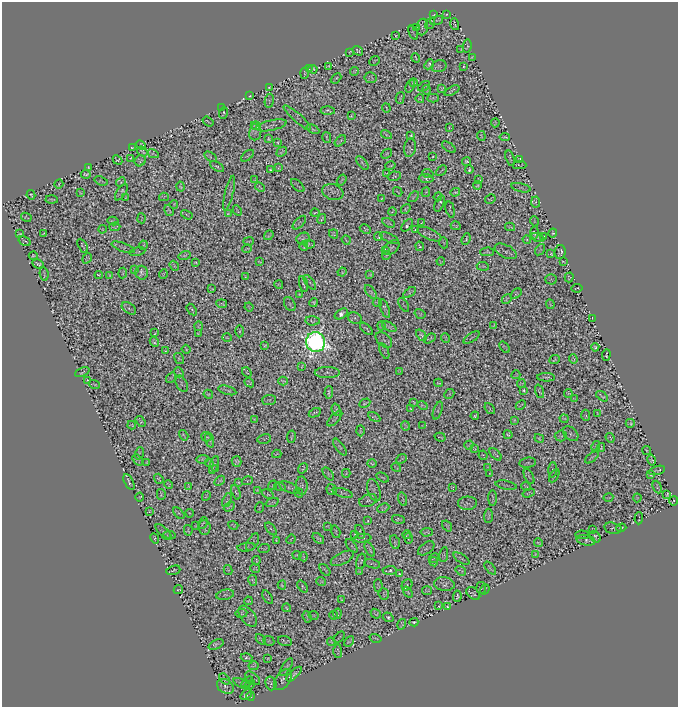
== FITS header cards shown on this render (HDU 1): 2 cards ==
NAXIS1  =                  676
NAXIS2  =                  705

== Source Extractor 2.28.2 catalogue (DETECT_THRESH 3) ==
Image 676 x 705 px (HDU 1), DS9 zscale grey, 1 PNG px = 1 image px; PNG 680 x 709 px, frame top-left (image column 1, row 705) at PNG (2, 2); each listed source drawn as its Kron ellipse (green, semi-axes under 4 px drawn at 4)
Background 0.0203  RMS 0.029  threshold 0.0869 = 3 sigma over >= 5 px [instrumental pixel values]
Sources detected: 1324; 1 with non-positive FLUX_AUTO (blend fragments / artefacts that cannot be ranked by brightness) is neither listed nor drawn; of the other 1323, the 500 brightest by FLUX_AUTO listed and drawn (823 fainter detections omitted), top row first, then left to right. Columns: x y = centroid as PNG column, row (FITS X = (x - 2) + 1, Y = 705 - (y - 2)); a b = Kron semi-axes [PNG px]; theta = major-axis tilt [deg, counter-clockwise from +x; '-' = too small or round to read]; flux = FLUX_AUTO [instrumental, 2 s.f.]
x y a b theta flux
446 14 4 2 - 2.1
434 15 4 2 - 2.4
436 20 7 4 17 2.1
430 23 6 4 57 2.8
455 24 6 2 -74 2.1
417 27 4 3 - 2.1
422 27 8 5 81 2.2
413 33 7 2 -68 3.3
396 36 3 3 - 2.2
467 46 7 3 81 2.5
461 50 3 2 - 2
358 51 6 3 -33 3.6
350 52 4 2 - 2
472 57 4 2 - 2
416 58 5 2 - 2.2
375 61 6 2 41 2
429 64 5 4 - 4.6
328 66 4 3 - 2
439 66 8 6 14 3.2
464 66 4 2 - 2
309 69 3 2 - 2.2
313 69 4 4 - 2.5
354 71 4 3 - 2.1
304 73 5 2 - 2.6
336 78 6 3 42 2.9
371 78 6 5 - 2.3
413 82 4 4 - 2.2
410 86 7 3 65 2.7
424 86 7 2 34 2
269 87 3 2 - 2.4
442 88 4 3 - 2.4
426 90 4 2 - 2.8
452 91 8 4 26 3.5
250 96 3 2 - 2.2
400 98 6 2 74 3.2
433 98 6 3 2 2.9
420 99 4 3 - 2.5
269 101 7 4 80 2.2
222 108 4 2 - 2.1
386 108 5 2 - 2
328 110 7 3 -3 4.5
223 113 6 3 68 3.2
351 116 4 3 - 2.8
297 118 18 4 -42 2.1
208 121 6 2 -35 2.1
495 123 4 3 - 2
271 125 16 5 11 3
255 126 5 2 - 2.2
449 127 3 2 - 2.1
313 129 7 3 -26 3.2
255 132 8 6 82 4
386 134 6 2 -30 2.9
411 135 3 2 - 2.1
481 136 5 2 - 2.5
505 137 5 2 - 2.7
327 138 6 2 -77 3.1
269 139 4 3 - 3.3
340 141 7 2 41 2.8
278 142 3 3 - 2
141 145 5 3 - 2.3
449 147 8 3 -34 2.6
132 148 3 2 - 2.2
410 148 9 5 81 3.7
142 151 6 3 -37 2
282 152 6 3 42 2.2
153 154 6 3 -29 3.5
387 154 6 4 43 2.5
247 156 7 2 40 2.6
210 157 7 3 -34 3
433 157 3 2 - 2
131 158 4 3 - 2.3
510 158 8 2 -73 3.2
519 159 3 3 - 2.2
118 160 5 3 - 2.9
140 161 6 5 - 4
467 162 4 4 - 4.1
362 163 8 3 -50 3.4
519 165 7 3 -2 2
390 166 5 2 - 2.2
89 167 3 2 - 2.3
217 167 8 3 -31 3.3
279 168 3 3 - 2
270 169 3 2 - 2
469 169 4 3 - 3
441 170 6 2 44 2.2
386 173 4 2 - 2.4
86 174 5 3 - 3.8
428 174 5 3 - 2.6
394 176 7 4 8 2.8
426 178 7 4 -3 5.7
255 180 3 2 - 2
342 180 6 2 56 2.6
479 180 3 3 - 2.4
101 181 7 3 -19 2.5
121 182 5 3 - 2.4
59 184 5 3 - 2
477 185 4 3 - 2.3
298 186 8 2 -44 2.6
181 187 5 3 - 2.8
260 187 5 2 - 2.5
521 188 10 4 -13 2.7
121 192 9 4 57 2.8
333 192 11 8 -18 5
398 192 5 2 - 2.3
426 192 5 2 - 2.1
455 192 5 2 - 2.2
80 193 4 2 - 2.6
229 193 18 3 76 4.8
31 195 4 2 - 2.2
164 197 5 4 - 2.3
414 197 6 2 47 2.7
438 197 4 3 - 3.3
126 198 3 2 - 2.2
52 199 6 2 -3 3
382 199 3 2 - 2.3
490 199 5 2 - 2.1
536 202 5 3 - 2.7
174 204 4 2 - 2.1
440 204 8 3 67 3.4
406 209 5 3 - 2.5
450 209 8 3 -76 2.2
169 211 6 3 -59 2.6
237 211 5 2 - 2.4
392 212 4 2 - 2
315 213 4 2 - 2.4
228 214 3 3 - 2.1
187 215 6 3 -31 2.5
26 217 5 3 - 2.1
142 218 5 2 - 2.3
322 219 5 2 - 3
113 221 6 3 -13 3.4
534 221 5 3 - 2.1
422 222 4 2 - 2
299 223 8 4 46 2.4
389 223 6 3 -28 2.1
407 225 7 3 50 4.1
456 226 5 2 - 2
115 227 5 3 - 2
510 227 5 2 - 2.2
102 229 4 2 - 2
365 229 6 3 -27 2.6
415 230 4 3 - 3.6
534 233 7 3 82 3.3
553 233 4 3 - 3.5
20 234 3 3 - 2.5
44 234 4 3 - 2.5
333 234 5 3 - 2.7
429 234 13 5 -24 8.2
269 235 5 2 - 2.2
378 237 4 2 - 2
538 237 7 3 -23 2.2
544 237 3 3 - 2.3
389 238 10 4 -26 2.9
303 239 7 6 - 2.8
466 239 6 3 69 2.2
527 239 4 3 - 2.4
346 240 5 2 - 2.1
25 241 6 4 -31 4.2
249 241 5 2 - 2.3
444 243 6 3 -70 2.4
309 244 5 2 - 2.3
143 245 4 3 - 2.3
83 246 8 3 -61 2.2
304 246 5 2 - 2
420 246 4 2 - 2.3
123 247 12 4 -20 2.5
392 247 9 6 42 3.9
247 249 5 2 - 2.2
385 250 4 2 - 2.2
540 250 6 4 54 2.1
506 251 12 6 -27 5.5
137 252 8 3 11 2.2
487 252 7 4 1 3.3
560 252 7 5 80 5.8
551 254 3 3 - 2.4
185 255 6 2 18 2.6
33 256 4 3 - 2.1
386 256 4 3 - 2
87 258 5 3 - 1.9
441 261 4 3 - 1.9
259 262 4 2 - 2
563 262 4 2 - 2.1
196 263 4 3 - 2.2
38 264 6 3 -29 4.1
174 266 5 3 - 2.4
483 266 6 2 -5 2.3
134 270 4 2 - 2
342 272 4 3 - 2.3
123 273 5 2 - 2.1
142 273 7 6 - 5.8
44 274 7 2 -80 1.9
163 274 5 2 - 2.2
99 275 4 3 - 2.4
110 275 3 3 - 2.1
370 275 4 3 - 2.4
245 277 3 2 - 2
569 277 5 4 - 3.3
551 279 5 5 - 2.2
310 282 8 2 -51 2.2
303 284 8 3 -73 4.9
279 285 4 3 - 2.1
577 288 5 2 - 2.5
212 289 4 2 - 2
371 292 8 3 -52 3
409 293 7 3 36 3
299 294 3 2 - 2
516 294 6 4 37 3.4
507 299 6 3 49 2.7
377 302 5 2 - 2.3
314 303 4 4 - 2.9
222 304 5 3 - 1.9
290 304 7 5 -61 2.8
550 304 5 2 - 2.1
404 305 8 3 -58 2
249 307 4 2 - 2.2
129 308 8 5 -34 2.9
192 309 6 2 -55 2.5
385 309 10 3 -69 4.1
341 314 7 4 32 14
420 314 6 4 -32 2.4
355 318 7 5 -23 4
592 318 4 2 - 2.2
312 321 7 4 -3 2.8
494 325 4 2 - 2.1
199 326 5 3 - 2.4
381 326 4 3 - 3.6
389 327 8 3 -25 4.7
366 329 8 2 -45 2.9
240 331 6 3 89 2.3
155 333 4 2 - 2.1
198 333 4 3 - 2.2
421 335 6 4 -51 3
227 338 4 2 - 2.2
445 338 5 2 - 2.5
472 338 9 3 32 2.3
430 339 6 3 30 2
384 340 9 6 -41 2.7
154 342 5 4 - 3.4
316 342 10 9 - 1800
264 345 4 4 - 2
504 347 6 2 -52 2.5
595 347 4 3 - 3.7
186 349 4 2 - 2.4
166 351 4 3 - 2.2
384 351 8 4 -68 2.2
606 355 6 2 85 2.1
179 358 6 4 -59 2.7
573 359 4 3 - 2.7
555 360 5 4 - 2.7
302 366 4 2 - 2
82 372 7 3 23 2.1
179 372 5 2 - 2.9
247 372 5 3 - 2.4
327 372 12 5 1 5.2
399 372 4 3 - 2.1
516 375 4 2 - 2
546 377 9 3 -2 2.8
171 378 6 3 54 2
87 380 3 2 - 2.3
283 381 5 2 - 2.8
249 383 5 4 - 2.4
439 383 4 3 - 2.4
182 384 9 5 -62 2.9
521 384 4 2 - 2.1
94 385 5 2 - 2
227 390 9 2 -16 3.5
524 390 3 3 - 3.1
539 391 7 3 -71 2
329 393 6 3 88 3.8
208 394 5 4 - 2.9
449 394 5 4 - 2.7
568 394 4 3 - 2.5
602 396 7 2 -36 2.5
575 399 4 2 - 2.4
269 400 7 5 4 2.2
365 403 6 2 28 2.8
414 403 4 4 - 2.5
521 405 5 2 - 2.2
423 406 5 3 - 2.4
490 408 6 2 -51 2.1
410 409 4 3 - 2
336 410 6 3 -71 3.7
438 410 9 4 71 3.9
315 413 6 3 29 2.3
598 414 4 2 - 2.1
586 415 5 4 - 3.2
475 416 4 3 - 2.9
374 417 6 3 -29 2.8
564 418 4 2 - 2.4
254 419 4 2 - 2
335 419 10 3 45 2.7
514 420 3 3 - 2.2
140 421 6 3 -57 2.6
630 423 4 4 - 2.8
132 425 4 2 - 2
405 426 5 3 - 2.5
422 426 4 2 - 2.2
360 431 5 3 - 2.1
571 434 9 6 -42 4.2
184 435 6 2 -57 2.3
508 435 4 3 - 3.1
561 436 6 5 - 2.8
206 437 5 2 - 2.7
291 437 6 2 82 2.6
440 437 5 2 - 2
539 438 5 3 - 3.1
610 438 5 3 - 2
264 439 7 4 11 2.1
210 440 8 4 -73 3
469 445 5 3 - 2.1
596 446 5 4 - 2.1
340 447 10 4 -54 3.4
601 447 5 3 - 2.6
475 449 3 2 - 2.1
647 450 4 2 - 2.4
139 453 6 2 70 2.5
277 454 4 2 - 2.1
495 454 7 2 -46 3.1
483 455 5 2 - 2
592 457 8 2 38 2.4
203 459 6 3 6 3.8
401 459 6 2 42 2.3
137 460 6 4 -48 2.4
651 460 6 3 -78 2.5
236 461 5 5 - 3.4
147 462 4 2 - 1.9
209 463 4 2 - 2.4
372 463 5 2 - 2.4
528 463 8 5 8 2.6
214 465 9 4 73 3.7
303 468 5 3 - 2.2
396 468 5 3 - 2.3
488 468 4 3 - 2
215 469 4 2 - 2.1
553 470 7 4 87 3.1
657 470 8 3 17 3.8
346 473 4 2 - 2.2
490 473 3 2 - 1.9
328 474 7 4 -53 3.3
651 475 4 3 - 4.1
529 476 8 3 -62 2.7
554 476 7 2 60 2.5
383 477 7 3 -28 2.1
159 479 5 3 - 2.5
220 481 6 3 42 2.7
247 481 6 4 19 2.7
129 482 9 3 -62 3.5
238 482 3 2 - 2.1
169 485 4 3 - 2.6
272 485 5 2 - 2.3
506 485 11 2 -11 2.3
302 486 9 6 -88 3
189 487 4 3 - 2.2
280 487 6 4 -15 2.3
452 487 3 3 - 2
526 487 5 2 - 2
657 487 6 3 -68 2.4
289 488 11 5 -22 5.4
332 489 5 5 - 3.7
374 490 11 6 -71 4.5
257 491 4 3 - 2.9
236 492 7 3 -70 3.6
299 493 5 3 - 2.5
343 493 10 4 -16 2.4
529 493 6 2 18 2
161 494 5 3 - 2.4
268 494 6 4 -27 2.9
667 494 4 2 - 2.3
206 496 5 3 - 2
140 497 4 2 - 2.3
493 498 8 2 -89 2.5
608 498 5 2 - 2
637 498 4 2 - 2
403 499 7 2 -74 2.6
227 500 7 2 68 2.4
368 500 9 6 22 3.6
673 501 5 4 - 2.1
272 503 7 2 20 3.2
467 503 9 6 4 5.8
229 507 6 2 32 2.5
259 508 5 2 - 2.1
383 508 6 4 25 2.5
150 511 3 3 - 2.1
179 513 7 4 -49 2.4
190 513 4 2 - 1.9
488 516 7 2 87 2.8
639 518 6 2 88 2.3
398 519 6 3 -14 3.9
368 521 4 3 - 2.4
203 523 6 2 65 1.9
233 525 5 2 - 2.1
195 526 4 2 - 2.1
328 526 4 2 - 2
447 526 6 3 -56 2.8
204 527 7 6 - 2.2
613 528 8 5 -13 2.5
621 528 5 2 - 2.4
271 529 7 4 -52 3.5
188 530 5 2 - 2.2
593 530 4 3 - 1.9
163 531 9 3 -40 2.7
336 532 6 2 -73 2.3
360 532 7 2 -69 2.3
427 532 6 3 5 2.3
169 535 7 2 5 2.5
355 535 4 3 - 2.6
407 535 4 2 - 2.6
582 535 7 2 -3 2.7
595 537 6 5 - 3.6
155 538 5 3 - 3.2
362 538 9 4 5 4.1
408 538 5 3 - 2.9
291 539 5 2 - 2
318 539 6 3 -40 3.1
276 540 3 2 - 2
586 540 9 5 -12 4.1
253 542 10 5 60 4.3
395 542 7 4 -72 3.6
538 543 4 2 - 2.2
352 546 8 4 -52 2.7
246 547 9 4 7 2.1
264 548 6 3 6 2.6
426 548 9 5 38 3.4
370 549 8 2 -63 3.9
444 554 7 2 80 2
535 554 3 2 - 2.1
297 555 4 2 - 2.3
303 557 4 2 - 2.4
342 558 12 5 26 5.9
434 558 5 2 - 2
461 559 9 3 -32 2.9
256 560 4 2 - 1.9
361 561 7 4 75 3.5
434 562 4 2 - 2.2
372 564 8 2 -14 1.9
490 568 7 2 -48 2.7
255 569 5 3 - 1.9
173 570 7 2 18 2.8
228 570 5 2 - 2.3
325 570 7 2 -51 2.4
389 570 7 3 4 3.6
461 571 5 3 - 2.6
360 572 4 2 - 2.3
399 574 3 3 - 3.3
253 581 5 3 - 3
321 581 5 4 - 2.7
444 584 10 7 -7 8.8
282 585 4 2 - 2.7
378 585 6 3 -87 2.2
407 585 6 5 - 2.7
303 587 7 3 -52 2.7
481 588 6 5 - 2.2
485 589 5 2 - 2.2
178 590 5 2 - 2.5
427 591 5 2 - 2
408 592 6 3 -52 3.4
384 594 6 5 - 3
473 594 8 5 -38 2.3
225 595 9 5 11 3.4
457 596 5 3 - 3.7
268 597 7 2 -56 2.2
341 600 4 3 - 2.2
248 601 4 2 - 2.1
439 606 3 2 - 2.2
447 607 3 2 - 2
287 608 4 3 - 2.3
241 613 6 4 9 3.1
337 614 5 2 - 2.1
376 614 5 3 - 2.6
314 615 5 2 - 2
333 615 4 3 - 2.2
248 616 12 7 -52 3.7
307 617 6 2 -72 3
388 617 5 4 - 4.4
414 622 4 2 - 2.7
402 624 5 3 - 2.7
339 637 7 2 45 2.2
376 638 6 2 -16 2.2
261 639 6 2 -48 2.4
269 641 6 4 -26 2.6
285 641 7 5 -17 2.2
349 641 6 3 42 3.2
331 642 4 3 - 2.3
216 644 8 4 23 4.1
338 651 7 2 -89 2.4
247 658 6 3 -16 4.7
268 658 3 2 - 2.1
253 666 5 2 - 2.4
286 667 10 3 59 3.6
294 674 10 3 43 5.7
253 678 9 5 -40 2.1
224 679 6 3 -47 3.2
283 680 12 7 56 6.7
247 682 7 3 37 2.6
242 683 9 3 -25 3.9
271 683 7 5 -73 2.6
250 685 6 2 48 2.5
225 686 9 6 -32 3.9
246 695 6 4 39 4.8
251 696 4 2 - 2.1
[823 fainter detections neither listed nor drawn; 1 non-positive-flux detection neither listed nor drawn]